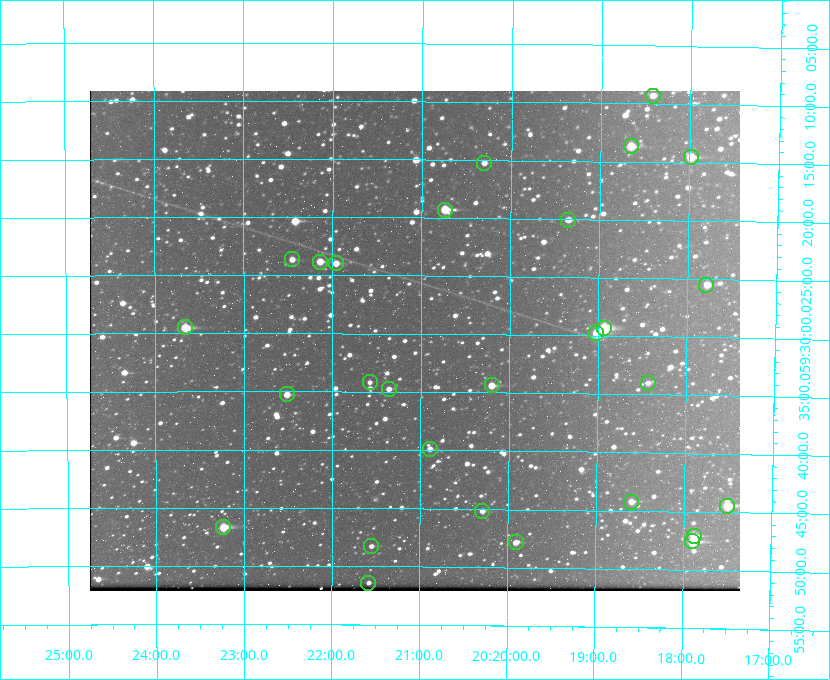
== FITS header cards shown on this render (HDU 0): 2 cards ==
NAXIS1  =                  650 / Width of table row in bytes
NAXIS2  =                  500 / Number of rows in table

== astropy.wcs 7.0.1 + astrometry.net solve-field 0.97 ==
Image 650 x 500 px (HDU 0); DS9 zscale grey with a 90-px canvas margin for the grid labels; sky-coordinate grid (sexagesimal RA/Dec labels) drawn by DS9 from the SOLVED WCS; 28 Tycho-2 reference stars matched to detected sources circled (green)
Header WCS: none
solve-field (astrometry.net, Tycho-2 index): SOLVED blind (the file carries no WCS)
Solved WCS: RA---TAN-SIP/DEC--TAN-SIP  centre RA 20:21:04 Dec +59:31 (305.27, +59.51 deg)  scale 5.15 arcsec/px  FOV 55.8' x 43.0'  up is +180 deg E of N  parity flipped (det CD > 0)
(file carries no celestial WCS; the grid is the blind solution)
Tycho-2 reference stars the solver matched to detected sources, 28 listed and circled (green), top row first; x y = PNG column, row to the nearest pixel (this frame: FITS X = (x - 90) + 1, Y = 500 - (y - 91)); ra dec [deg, ICRS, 3 dp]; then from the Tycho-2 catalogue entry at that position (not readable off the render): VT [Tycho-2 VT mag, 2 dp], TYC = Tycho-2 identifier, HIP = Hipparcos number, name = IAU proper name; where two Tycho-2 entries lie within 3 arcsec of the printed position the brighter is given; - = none
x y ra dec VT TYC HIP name
653 96 304.606 +59.155 10.95 3949-1673-1 - -
631 146 304.666 +59.228 9.63 3949-1325-1 - -
691 157 304.498 +59.243 9.91 3949-663-1 - -
484 163 305.075 +59.254 11.10 3949-857-1 - -
445 210 305.185 +59.322 8.95 3949-1869-1 - -
568 220 304.838 +59.335 10.93 3949-1877-1 - -
292 259 305.613 +59.394 10.81 3949-1261-1 - -
320 262 305.535 +59.397 10.37 3949-1383-1 - -
336 263 305.490 +59.400 10.79 3949-1179-1 - -
706 285 304.447 +59.425 10.97 3949-965-1 - -
185 327 305.915 +59.492 9.25 3949-1149-1 - -
604 328 304.733 +59.490 8.93 3949-1451-1 - -
596 333 304.755 +59.496 9.37 3949-615-1 - -
370 382 305.394 +59.570 11.70 3949-405-1 - -
648 383 304.607 +59.567 11.00 3949-1861-1 - -
492 385 305.049 +59.573 10.18 3949-1099-1 - -
389 389 305.340 +59.579 10.98 3949-39-1 - -
287 394 305.628 +59.588 10.19 3949-1517-1 - -
430 449 305.223 +59.664 11.52 3949-1631-1 - -
631 502 304.649 +59.737 10.61 3949-735-1 - -
727 506 304.376 +59.741 8.68 3949-423-1 - -
482 511 305.073 +59.753 11.06 3949-89-1 - -
223 527 305.808 +59.778 8.73 3949-715-1 100545 -
694 536 304.470 +59.785 9.54 3949-1615-1 - -
692 541 304.474 +59.793 10.98 3949-1187-1 100048 -
516 542 304.976 +59.797 11.33 3949-1031-1 - -
371 546 305.387 +59.804 11.49 3949-285-1 - -
368 583 305.395 +59.857 11.71 3949-313-1 - -